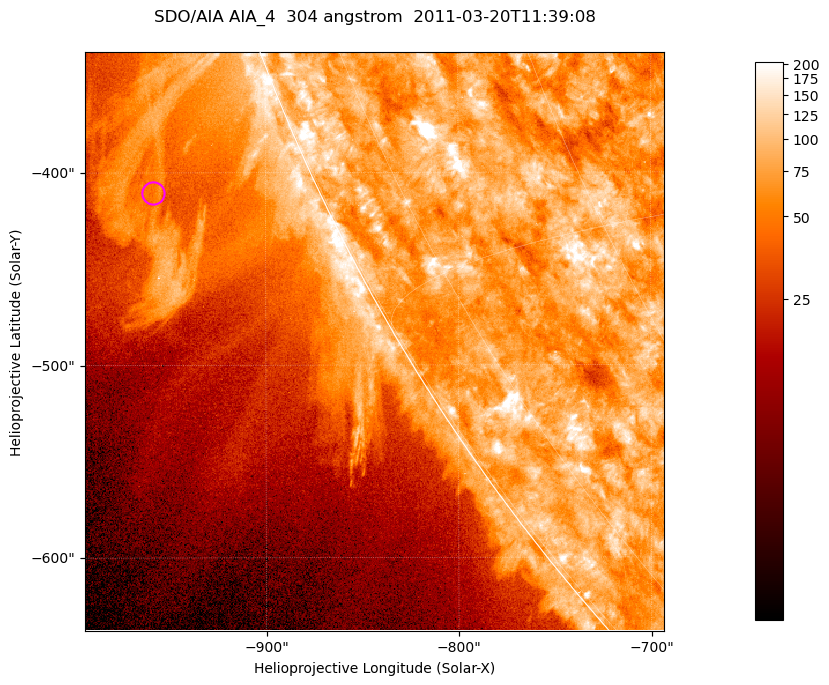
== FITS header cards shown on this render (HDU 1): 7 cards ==
TELESCOP= 'SDO/AIA '           / For AIA: SDO/AIA
INSTRUME= 'AIA_4   '           / For AIA: AIA_ATA1, AIA_ATA2, AIA_ATA3 or AIA_AT
WAVELNTH=                  304 / [angstrom] Wavelength
WAVEUNIT= 'angstrom'           / Wavelength unit: angstrom
DATE-OBS= '2011-03-20T11:39:08.123' / [ISO] Date when observation started; ISO 8
CTYPE1  = 'HPLN-TAN'           / CTYPE1; Typically HPLN
CTYPE2  = 'HPLT-TAN'           / CTYPE2; Typically HPLT

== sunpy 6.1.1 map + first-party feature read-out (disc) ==
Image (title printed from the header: SDO/AIA AIA_4  304 angstrom  2011-03-20T11:39:08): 501 x 501 px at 0.6 arcsec/px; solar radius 964 arcsec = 1606 px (partial field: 1.4% of the solar disc is inside the frame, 44% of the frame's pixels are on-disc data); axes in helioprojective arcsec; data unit not stated in the header (colour bar unlabelled)
Orientation: roll -0.132 deg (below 1 deg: not rotated)
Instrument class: DISC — disc imager (sunpy class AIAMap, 304 A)
Bright regions (active regions / flare kernels): reference = the on-disc median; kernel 5 px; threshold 5 sigma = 118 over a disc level ~77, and >= 1.15x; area >= 251 px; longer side >= 6 px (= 3.6 arcsec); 0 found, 0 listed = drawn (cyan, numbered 1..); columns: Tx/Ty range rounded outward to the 2 arcsec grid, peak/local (2 s.f.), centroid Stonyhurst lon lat
Off-limb structures (1.02-1.3 R_sun): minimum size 125 px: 7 found; the strongest spans PA ~110..115 deg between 1.02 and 1.15 R_sun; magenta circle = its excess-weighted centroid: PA ~115 deg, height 1.08 R_sun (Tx ~-958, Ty ~-410 arcsec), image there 2.1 x the reference